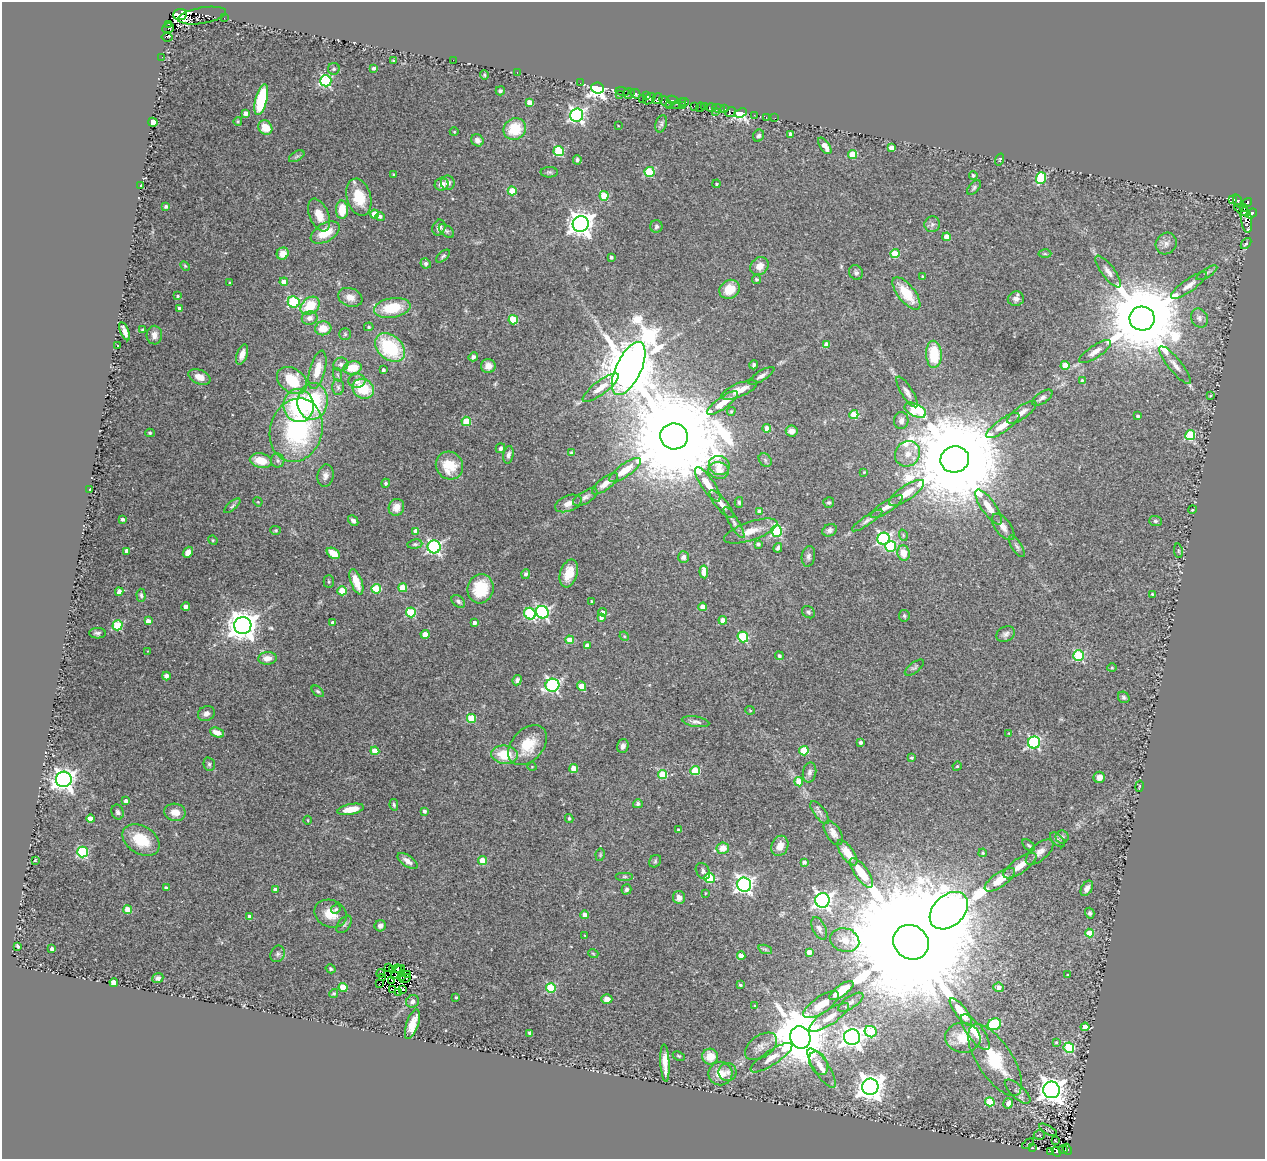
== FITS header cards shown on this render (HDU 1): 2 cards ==
NAXIS1  =                 1263
NAXIS2  =                 1157

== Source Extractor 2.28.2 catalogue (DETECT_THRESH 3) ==
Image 1263 x 1157 px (HDU 1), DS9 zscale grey, 1 PNG px = 1 image px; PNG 1267 x 1161 px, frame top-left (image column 1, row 1157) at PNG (2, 2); each listed source drawn as its Kron ellipse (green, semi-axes under 4 px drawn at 4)
Background 0.0923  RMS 0.018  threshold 0.055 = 3 sigma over >= 5 px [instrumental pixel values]
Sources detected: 453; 12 with non-positive FLUX_AUTO (blend fragments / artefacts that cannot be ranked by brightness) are neither listed nor drawn; the other 441 listed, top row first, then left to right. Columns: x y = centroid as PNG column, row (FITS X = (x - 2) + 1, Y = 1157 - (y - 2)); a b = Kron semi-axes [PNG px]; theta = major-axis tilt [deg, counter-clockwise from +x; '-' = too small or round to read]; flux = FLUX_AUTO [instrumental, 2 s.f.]
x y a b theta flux
180 14 7 5 7 27000
202 16 24 8 10 570
224 18 2 2 - 4.7
168 24 3 2 - 120
168 28 6 5 - 290
167 37 5 3 - 15
162 57 2 2 - 3.9
453 60 2 2 - 0.91
393 61 3 3 - 1.6
374 68 3 3 - 3.1
334 69 6 5 - 3
517 72 2 2 - 29
484 75 4 4 - 1.4
326 81 6 6 - 150
580 83 3 2 - 1.2
598 88 6 5 - 800
500 91 5 4 - 2.5
623 91 7 3 -11 300
629 94 6 5 - 75
636 94 5 3 - 250
619 95 3 3 - 1.2
646 95 3 2 - 16
642 99 2 2 - 2.6
649 99 7 4 42 67
657 99 6 5 - 320
261 100 16 6 76 76
672 100 6 3 -10 230
529 102 4 4 - 11
665 102 7 3 -41 68
684 102 5 3 - 55
678 104 8 3 25 53
683 105 3 3 - 91
669 106 3 3 - 60
694 106 3 2 - 2
704 106 3 2 - 11
700 107 5 3 - 21
711 107 5 3 - 60
718 108 6 2 -17 20
725 109 3 2 - 1.7
715 111 3 3 - 8.8
731 112 6 2 38 14
245 113 4 4 - 4.7
741 113 6 4 22 880
577 115 6 6 - 320
754 115 3 2 - 2.3
766 117 3 2 - 3.7
775 118 2 2 - 0.65
238 121 4 3 - 0.91
153 122 5 4 - 26
661 124 9 5 74 2.9
618 125 2 2 - 0.69
265 127 7 6 - 17
515 129 11 10 - 40
454 132 4 3 - 0.91
791 134 4 4 - 6.4
759 136 6 5 - 3
477 140 6 5 - 5.6
825 146 9 4 -56 10
891 148 4 4 - 12
559 151 5 5 - 78
852 154 4 4 - 40
297 156 8 4 30 2.5
1000 159 6 2 71 1
577 160 5 4 - 2.8
549 172 8 5 -1 2.7
649 172 5 5 - 70
394 174 3 3 - 1.1
973 175 4 4 - 2.3
1041 178 6 5 - 68
448 183 7 7 - 5.9
442 184 7 6 - 11
717 184 4 3 - 1.5
141 185 3 2 - 1.1
974 187 8 5 47 2.6
512 191 4 4 - 37
604 196 5 4 - 42
359 197 19 12 -74 35
1232 199 4 3 - 150
1238 201 7 4 -72 130
1247 203 5 4 - 470
166 206 4 3 - 3.2
1244 207 4 3 - 90
342 210 9 6 -90 27
1242 210 9 3 -35 120
1251 213 6 3 40 390
374 214 4 4 - 24
319 215 17 9 -67 17
380 216 5 4 - 3.2
1246 220 13 5 -81 230
581 224 8 8 - 1100
932 224 8 7 - 4.5
439 227 8 6 68 6.7
656 227 6 6 - 3.3
446 231 9 5 -37 3.1
325 233 16 9 29 27
947 237 4 4 - 23
1166 244 11 10 - 7.5
1246 244 6 4 49 1.7
283 254 6 5 - 14
895 254 4 4 - 37
1045 254 6 4 -1 2.1
443 256 8 4 40 2.5
611 257 3 3 - 2.5
426 263 5 5 - 2.9
185 266 6 3 -45 1.5
759 266 10 8 42 11
1108 272 19 6 -53 8.3
856 273 7 6 - 3.6
1207 273 12 4 32 3
922 276 3 2 - 1.2
756 279 4 4 - 1.7
230 282 3 2 - 1.1
284 282 4 4 - 12
1189 285 21 6 35 9.1
729 289 10 9 - 22
906 293 19 8 -52 38
178 296 4 3 - 1.9
350 297 12 9 -21 11
1016 299 8 7 - 6.5
294 302 6 5 - 85
310 306 10 8 39 36
392 308 18 9 9 45
180 309 4 3 - 5.2
310 318 8 6 14 6.1
1142 318 12 12 - 20000
1199 318 10 8 -66 5.7
513 320 5 4 - 50
369 327 5 4 - 1.3
323 328 8 7 - 18
143 330 3 2 - 1.3
125 331 10 4 -66 8.3
345 334 6 6 - 2.3
154 335 9 7 89 7.2
117 345 2 2 - 1.1
827 345 4 4 - 18
390 348 17 12 -41 99
1095 352 18 6 34 8.1
242 354 10 5 70 8.7
934 354 13 7 -87 47
473 357 5 4 - 3.6
341 364 7 7 - 4.4
754 365 4 3 - 2.8
1065 365 4 4 - 23
1175 365 24 6 -51 10
488 366 7 7 - 8.6
353 368 9 6 11 26
629 368 29 12 64 10000
317 370 20 7 76 20
383 370 4 3 - 2.8
338 375 7 4 -71 2
761 376 15 5 32 4.5
199 377 11 7 -24 11
292 380 16 11 -36 48
1082 380 4 3 - 1.5
357 381 8 7 - 7.1
338 387 7 6 - 3.2
601 388 22 6 36 13
363 389 11 9 -31 43
739 390 19 6 23 14
907 392 18 5 -58 6.5
1210 396 4 3 - 1.1
1042 398 12 5 34 4.1
313 401 18 15 83 95
723 403 18 6 36 18
298 406 16 15 - 97
915 410 11 6 -26 73
731 411 4 3 - 1.4
1022 412 17 6 35 8.1
854 415 4 4 - 37
1138 416 4 3 - 2.5
466 421 4 4 - 44
901 421 8 7 - 6.1
1003 425 20 6 35 18
767 428 4 4 - 18
296 430 32 26 73 180
792 431 6 5 - 8.4
150 433 5 4 - 1.5
1190 435 5 5 - 83
674 436 14 13 - 52000
500 448 5 4 - 3.3
571 453 4 4 - 2
908 454 13 12 - 16
508 455 9 5 80 4.3
955 459 14 13 - 45000
278 460 7 7 - 3.5
765 460 7 6 - 2.5
261 461 11 7 -13 24
719 465 10 9 - 12
449 466 14 13 - 35
625 470 19 6 35 18
719 470 10 8 -12 11
864 472 3 3 - 1
325 476 11 8 81 6.1
386 483 5 4 - 1.8
605 484 15 6 38 7.8
708 484 20 6 -56 17
90 489 3 3 - 1.9
907 493 20 7 34 19
585 497 14 6 31 4.9
258 502 5 4 - 1.2
739 502 5 4 - 2.1
829 502 5 5 - 2.1
568 503 14 8 21 11
721 504 17 5 -50 7.5
232 506 10 4 41 2.3
396 507 8 7 - 12
887 507 19 6 33 8.4
989 507 21 7 -54 17
1192 510 4 3 - 0.98
760 511 4 4 - 11
122 519 3 3 - 2.8
867 520 18 4 34 5
353 521 6 4 -47 3.8
1155 521 6 5 - 2.5
734 522 18 5 -58 5.3
1003 527 15 7 -53 7.6
276 530 5 4 - 1.8
830 530 7 6 - 4.1
416 531 4 4 - 12
751 531 28 9 18 18
777 531 6 5 - 120
903 535 6 3 -73 1.3
883 539 6 6 - 200
213 540 5 4 - 1.5
415 544 7 5 8 2.3
758 544 4 3 - 3.1
891 546 5 5 - 97
1017 546 12 5 -58 3.1
434 547 6 6 - 250
778 548 5 3 - 3
127 551 4 4 - 9
1178 551 7 3 -81 1.3
188 552 6 4 52 7.3
333 553 7 5 -32 18
904 553 7 6 - 17
808 556 10 6 80 4.1
683 557 6 5 - 4.9
704 572 6 4 -84 17
569 573 14 8 73 21
526 574 5 4 - 3.3
329 582 6 5 - 1.9
356 582 13 5 -71 18
403 588 4 4 - 36
376 589 5 4 - 61
480 589 15 13 73 48
342 591 4 4 - 37
119 592 4 4 - 7.4
1152 594 3 3 - 1.2
141 595 7 4 -86 2.2
458 601 7 5 -41 3.5
591 601 3 2 - 1
186 606 4 4 - 6.4
703 607 4 4 - 15
411 612 5 5 - 71
542 612 6 6 - 230
603 612 4 4 - 5.7
808 612 7 5 -35 2.4
530 614 6 5 - 100
904 616 6 5 - 2.2
601 618 4 3 - 4
723 620 4 4 - 16
148 621 4 4 - 7.6
333 623 4 4 - 6.8
475 623 4 3 - 4
118 625 5 5 - 71
243 626 8 8 - 1900
97 633 8 5 -1 3.1
425 634 4 4 - 20
1006 634 10 7 29 4.7
624 636 5 4 - 1.3
743 637 5 5 - 87
570 640 4 4 - 19
587 646 4 4 - 12
148 651 2 2 - 0.67
779 656 4 4 - 2.8
1079 656 5 5 - 100
267 658 9 6 5 11
914 668 11 5 37 2.9
1112 668 5 3 - 1.1
166 676 4 4 - 3.8
517 680 5 4 - 3.9
552 685 7 6 - 250
581 686 5 4 - 19
318 691 7 4 -43 2.2
1124 697 6 5 - 2.7
750 710 5 4 - 1.3
206 713 8 7 - 5.7
471 718 4 4 - 53
696 722 14 5 -9 4.7
217 733 7 4 -23 12
1009 733 4 3 - 1.1
860 742 3 3 - 3.5
1034 742 6 6 - 170
528 745 23 15 47 35
623 746 7 5 74 4
375 751 4 4 - 22
804 751 4 4 - 54
505 755 13 9 -6 35
911 758 4 3 - 1.7
209 764 7 5 -75 2.6
957 766 5 4 - 1.4
532 767 4 3 - 0.84
574 769 4 4 - 23
695 771 5 4 - 59
810 772 10 6 78 5
663 774 5 4 - 48
1099 777 6 5 - 7.8
64 779 8 7 - 940
799 782 4 4 - 27
1139 786 6 2 77 1.2
126 801 4 4 - 5.5
638 804 5 4 - 3.4
394 805 6 4 -79 2.1
351 809 13 5 10 20
424 811 4 4 - 3.5
118 812 7 6 - 3.6
175 812 11 8 -10 12
820 812 13 5 -54 5
569 818 4 4 - 2
91 819 4 4 - 12
308 820 4 3 - 0.89
678 830 3 3 - 1.8
833 833 13 7 -59 7.5
1062 837 6 6 - 2.9
141 840 20 14 -31 44
1058 840 9 5 -43 2.9
1029 845 7 4 -43 2.1
780 846 10 8 65 12
723 848 6 6 - 14
83 852 5 5 - 110
1040 852 17 8 40 8.8
847 853 15 6 -54 13
983 853 4 3 - 1.5
600 855 6 4 80 1.6
35 860 3 2 - 1.1
483 860 4 4 - 32
408 861 11 5 -35 7.8
655 861 7 5 49 2.3
804 862 4 4 - 4.6
1020 866 19 7 35 12
703 871 9 6 -58 3.6
861 873 18 6 -54 25
625 877 9 4 0 2.1
709 878 5 5 - 59
1000 880 18 7 35 18
744 885 7 7 - 480
166 888 4 3 - 3.7
1087 888 8 5 59 6.5
275 889 4 3 - 5
626 889 5 5 - 3
705 893 4 2 - 0.79
679 897 6 6 - 5.7
822 900 7 7 - 460
336 909 5 4 - 1.7
128 910 4 4 - 26
949 911 22 15 43 3600
1090 913 5 4 - 2.8
330 914 16 13 -24 22
585 915 4 4 - 10
250 917 4 4 - 11
344 924 10 6 52 3.3
380 926 6 5 - 5
819 928 12 6 -64 4.6
1089 933 4 4 - 34
585 936 3 3 - 0.9
845 940 15 11 -16 15
911 942 18 16 -36 120000
18 946 4 3 - 2.5
52 949 4 3 - 6.2
765 949 7 4 -18 2.2
809 952 4 4 - 15
593 953 5 3 - 1.1
278 954 8 7 - 3.6
741 956 4 4 - 8.3
388 967 2 2 - 0.66
331 969 5 4 - 1.9
398 969 4 3 - 1.2
393 970 3 2 - 0.14
398 972 9 2 49 2.3
381 973 4 2 - 1.3
408 975 3 2 - 1.6
1068 975 3 3 - 1.6
401 976 3 2 - 1.5
382 977 3 2 - 0.18
158 978 6 4 22 3.5
405 978 5 2 - 1.9
392 981 4 2 - 1.4
114 982 4 4 - 19
380 984 3 2 - 6.9
740 985 3 2 - 1.3
343 987 4 4 - 38
999 987 5 5 - 6.6
551 988 5 5 - 89
393 989 4 2 - 0.67
403 990 4 3 - 1.2
841 991 14 5 36 29
398 992 3 2 - 2.1
334 993 5 4 - 1.8
456 997 3 3 - 1.7
607 999 5 4 - 7.4
413 1001 7 6 - 4.3
851 1002 14 6 34 6
821 1005 21 8 34 20
755 1006 4 4 - 1.6
961 1012 17 5 -52 24
829 1017 23 7 33 16
412 1024 15 6 71 17
994 1024 7 6 - 69
1085 1027 4 4 - 18
871 1032 6 5 - 84
975 1032 21 8 -53 20
530 1033 4 3 - 2.2
852 1037 8 7 - 730
800 1038 11 10 - 9000
963 1038 17 15 -6 25
1056 1042 4 4 - 1.1
761 1046 18 11 35 11
1069 1048 5 5 - 95
679 1056 6 3 -27 1.4
710 1057 8 8 - 19
771 1058 24 7 33 13
995 1060 41 17 -57 61
665 1063 19 4 -87 14
818 1063 12 8 -63 8.3
822 1068 23 7 -57 12
728 1072 9 9 - 5.1
720 1074 12 12 - 16
870 1087 8 8 - 1300
1052 1090 8 8 - 1200
1018 1092 16 7 -42 6.3
990 1102 5 4 - 49
1008 1103 5 5 - 9.1
1048 1130 10 3 -30 1.9
1039 1135 6 4 0 1.6
1055 1141 4 2 - 0.96
1028 1144 7 3 37 1.4
1032 1148 3 2 - 0.69
1067 1149 6 3 -65 37
1063 1150 4 2 - 5.9
1051 1151 4 2 - 5.7
1056 1151 5 3 - 110
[12 non-positive-flux detections neither listed nor drawn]